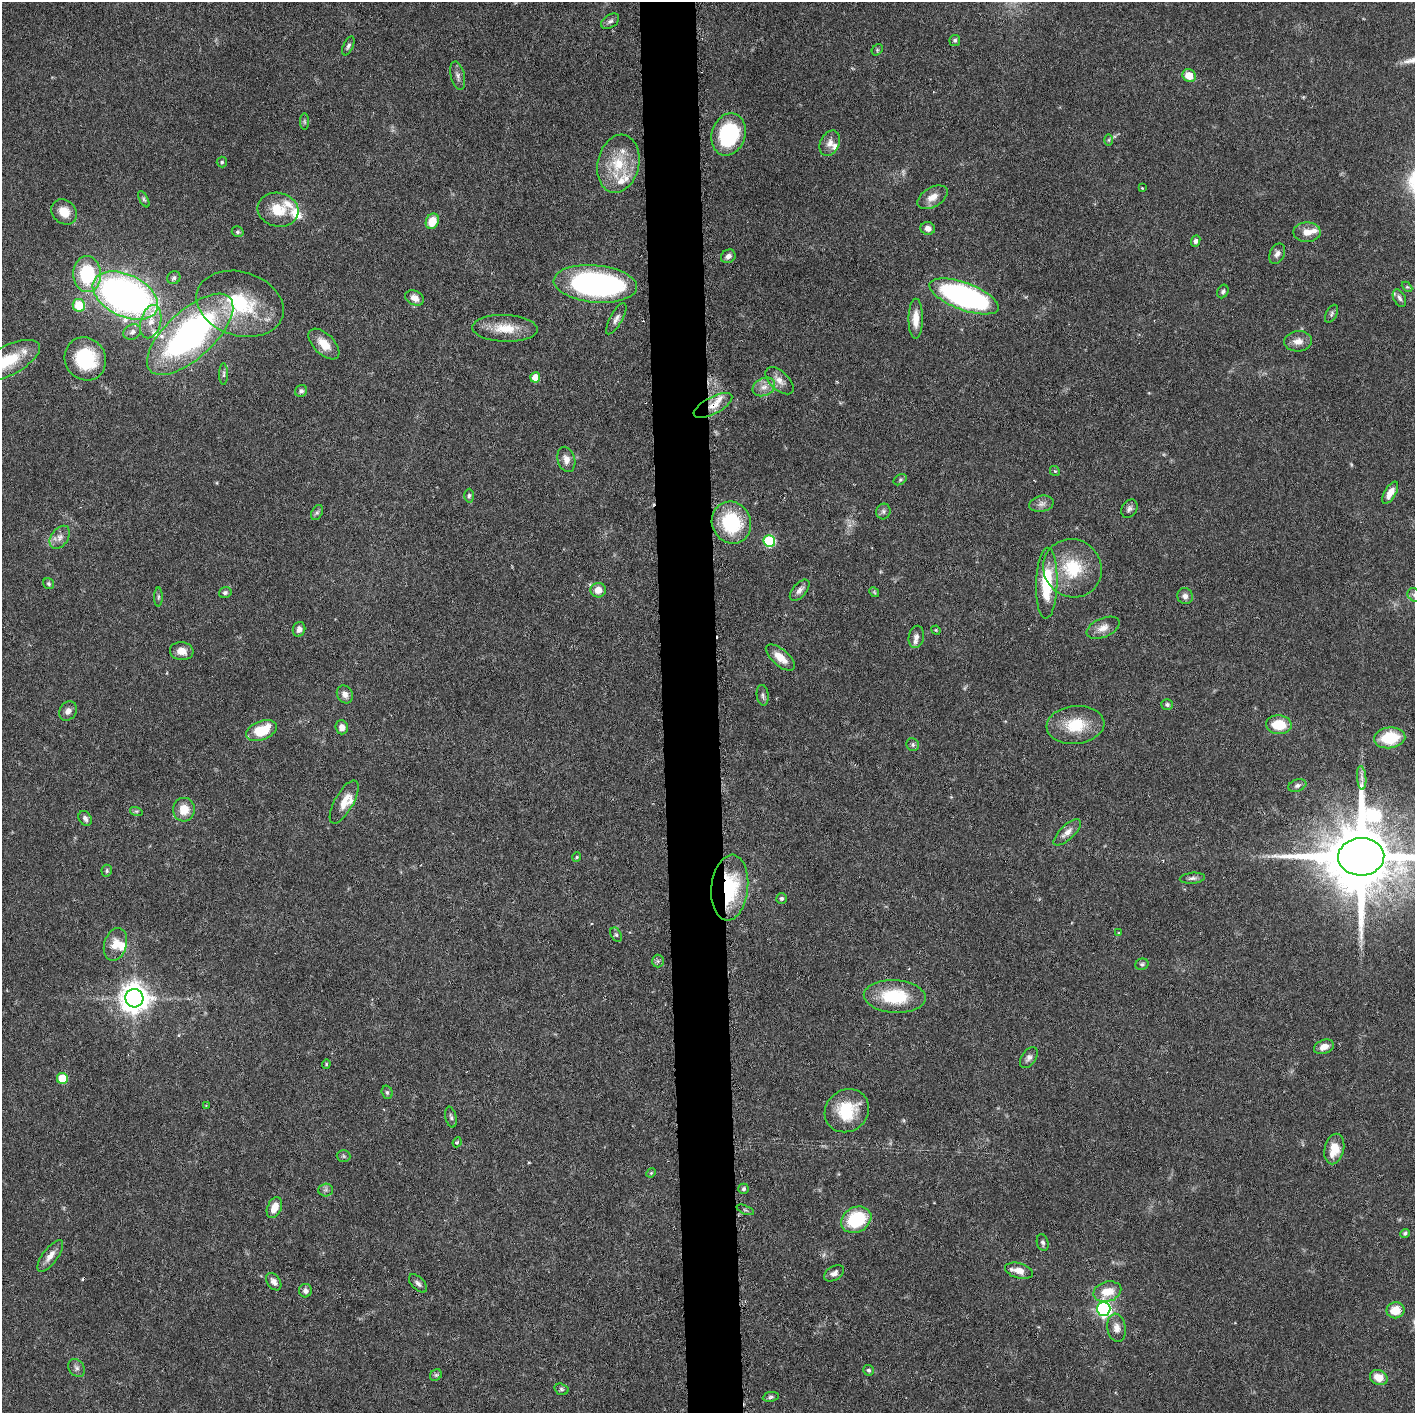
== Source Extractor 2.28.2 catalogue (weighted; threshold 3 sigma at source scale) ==
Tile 5 of 3 x 3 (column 2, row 2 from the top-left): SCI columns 1432-2844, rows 1415-2825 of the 4276 x 4236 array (HDU 1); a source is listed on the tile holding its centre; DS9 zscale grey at full resolution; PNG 1417 x 1415 px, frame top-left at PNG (2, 2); each listed source drawn as its Kron ellipse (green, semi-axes under 4 px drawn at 4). Shown black and unused: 4% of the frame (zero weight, under 3 of 6 exposures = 1% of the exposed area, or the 3 px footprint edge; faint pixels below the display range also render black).
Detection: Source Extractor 2.28.2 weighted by HDU 2 'WHT'; one run over the whole footprint, this tile lists its part. Background 0.0621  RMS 0.0029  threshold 0.012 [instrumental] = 3 sigma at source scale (4.09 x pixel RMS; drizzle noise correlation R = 1.36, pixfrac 0.8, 0.05/0.05 arcsec/px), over >= 5 px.
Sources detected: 166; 5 too faint to see at this stretch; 2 cosmic-ray / hot-pixel residue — neither listed nor drawn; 14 inside a brighter listed object's ellipse — not listed separately; the other 145 listed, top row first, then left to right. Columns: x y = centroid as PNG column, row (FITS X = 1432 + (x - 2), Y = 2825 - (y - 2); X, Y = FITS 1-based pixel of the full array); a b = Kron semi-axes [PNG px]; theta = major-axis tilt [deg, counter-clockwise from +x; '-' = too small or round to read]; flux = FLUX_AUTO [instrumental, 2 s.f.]
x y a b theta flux
610 21 10 6 36 0.87
955 40 5 5 - 0.56
348 46 10 5 65 0.76
877 50 6 5 - 0.45
458 76 14 7 -77 1.3
1189 76 7 6 - 4
304 122 8 4 -89 0.48
729 134 21 16 72 25
1109 140 6 4 89 0.37
830 143 13 9 63 2
222 162 5 5 - 0.4
618 164 29 20 77 11
1142 188 3 2 - 0.27
932 197 16 9 31 3
144 199 9 4 -62 0.48
278 210 20 17 -13 6.8
64 212 14 11 -44 4.3
432 221 8 6 65 5.3
928 228 7 6 - 1.4
238 232 6 5 - 0.49
1307 232 14 10 0 2.9
1196 241 6 4 67 0.7
1277 254 11 7 65 1.2
728 256 8 6 33 1.1
87 274 18 14 -86 19
174 278 7 6 - 0.72
595 284 42 18 -5 69
1407 287 6 4 -43 0.35
1223 291 7 5 66 0.63
125 295 35 21 -26 130
964 296 36 13 -20 76
415 298 10 7 -25 2.1
1399 298 9 6 -63 0.88
240 304 44 32 -17 23
79 305 6 6 - 9.7
1331 314 10 5 63 0.67
616 319 17 6 61 1.4
916 319 20 7 89 3.8
151 322 17 10 75 3.8
505 328 33 13 -2 7
132 332 9 7 28 1.1
190 334 54 24 42 86
1298 341 14 10 6 2.4
324 344 19 10 -45 4.5
85 359 22 20 -56 17
7 361 37 15 27 12
224 374 11 4 90 0.68
535 377 5 5 - 4.2
779 381 17 9 -44 2.5
764 387 12 8 27 2.2
301 391 6 5 - 0.68
713 406 21 8 27 3.4
566 459 13 8 -74 2
1055 471 5 4 - 0.34
900 480 7 4 30 0.46
1390 493 12 5 59 3
469 496 7 5 88 0.59
1041 504 12 8 12 1.5
1129 509 10 7 56 1
883 511 8 7 - 0.78
317 513 8 5 62 0.61
731 523 21 19 -64 18
60 537 13 8 54 1.8
769 541 6 6 - 23
1072 568 30 28 -43 14
1047 583 35 10 88 14
49 584 6 5 - 0.48
598 590 7 7 - 3
800 590 13 6 49 1.4
874 592 5 4 - 0.32
225 593 6 5 - 0.69
1414 595 7 6 - 0.73
1185 596 8 7 - 1.2
158 597 9 4 90 0.56
1103 628 17 9 23 2.4
299 629 7 6 - 1.2
936 630 5 4 - 0.3
916 637 11 7 78 1.5
182 651 12 9 -7 2.7
780 658 18 8 -40 3.9
345 694 9 7 -60 1.6
763 695 10 6 -83 0.82
1167 704 5 5 - 0.59
68 711 10 8 52 1.6
1075 725 29 19 6 9.8
1279 725 13 9 -4 7.4
342 727 7 6 - 1.8
261 731 16 9 22 9.2
1390 738 16 10 7 11
913 745 6 6 - 0.69
1362 778 12 4 -85 1.2
1297 785 9 6 21 0.97
344 802 24 9 61 3.8
184 810 12 11 - 4.3
136 811 6 4 -17 0.45
85 818 8 6 -56 0.95
1067 832 17 7 43 2.3
577 857 4 4 - 0.34
1361 857 23 19 2 3800
107 871 6 5 - 0.47
1192 878 13 5 5 0.97
730 888 33 18 84 21
782 898 5 5 - 0.63
1119 933 4 4 - 0.3
616 935 7 5 -62 0.52
115 944 17 11 73 3.6
658 961 6 6 - 0.61
1142 964 7 5 23 0.57
895 996 31 16 -3 14
134 998 9 9 - 370
1324 1047 10 7 21 2
1029 1058 12 7 56 1.1
326 1064 4 4 - 0.3
62 1078 5 5 - 9.8
387 1092 7 5 -74 0.56
206 1105 3 3 - 0.24
847 1111 23 20 39 11
451 1117 10 5 -77 0.77
457 1142 5 4 - 0.38
1334 1149 15 9 77 5
343 1156 7 6 - 0.53
651 1173 5 4 - 0.35
743 1189 5 5 - 0.51
326 1190 7 6 - 0.75
274 1208 11 7 67 3.1
745 1210 9 3 -22 0.4
856 1220 16 12 28 16
1405 1233 5 4 - 0.55
1043 1243 8 5 -74 0.73
50 1256 19 7 53 2.4
1019 1271 14 7 -15 2.6
834 1273 11 7 32 1.4
274 1282 9 6 -55 1.5
418 1283 11 6 -45 0.98
305 1291 7 6 - 1.1
1107 1292 14 10 16 4.8
1104 1309 7 6 - 74
1396 1310 9 8 - 5
1117 1328 14 9 -81 2.1
76 1368 9 7 -53 0.92
869 1370 5 5 - 0.51
436 1375 6 5 - 0.52
1379 1378 9 7 -24 3.8
561 1389 7 5 -17 0.61
771 1397 8 5 8 0.59
Overlapping masked pixels (flux is a lower limit): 2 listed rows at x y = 713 406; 730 888
Isophote crosses this tile's border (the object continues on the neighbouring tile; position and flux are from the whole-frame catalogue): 3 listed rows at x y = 7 361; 1414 595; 1361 857